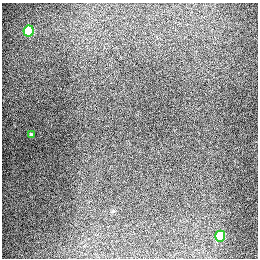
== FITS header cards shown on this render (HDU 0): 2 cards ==
NAXIS1  =                  256
NAXIS2  =                  256

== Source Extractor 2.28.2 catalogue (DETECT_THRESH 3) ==
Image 256 x 256 px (HDU 0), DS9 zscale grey, 1 PNG px = 1 image px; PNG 260 x 260 px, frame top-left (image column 1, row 256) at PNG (2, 3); each listed source drawn as its Kron ellipse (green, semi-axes under 4 px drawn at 4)
Background 1300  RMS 27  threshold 80.5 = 3 sigma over >= 5 px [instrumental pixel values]
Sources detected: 3; all 3 listed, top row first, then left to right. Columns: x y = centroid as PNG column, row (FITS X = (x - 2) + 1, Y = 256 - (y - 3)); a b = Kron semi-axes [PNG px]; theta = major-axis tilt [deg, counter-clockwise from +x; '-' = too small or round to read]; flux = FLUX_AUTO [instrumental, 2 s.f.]
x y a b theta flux
29 31 5 5 - 92000
31 134 4 3 - 2300
220 236 5 5 - 69000